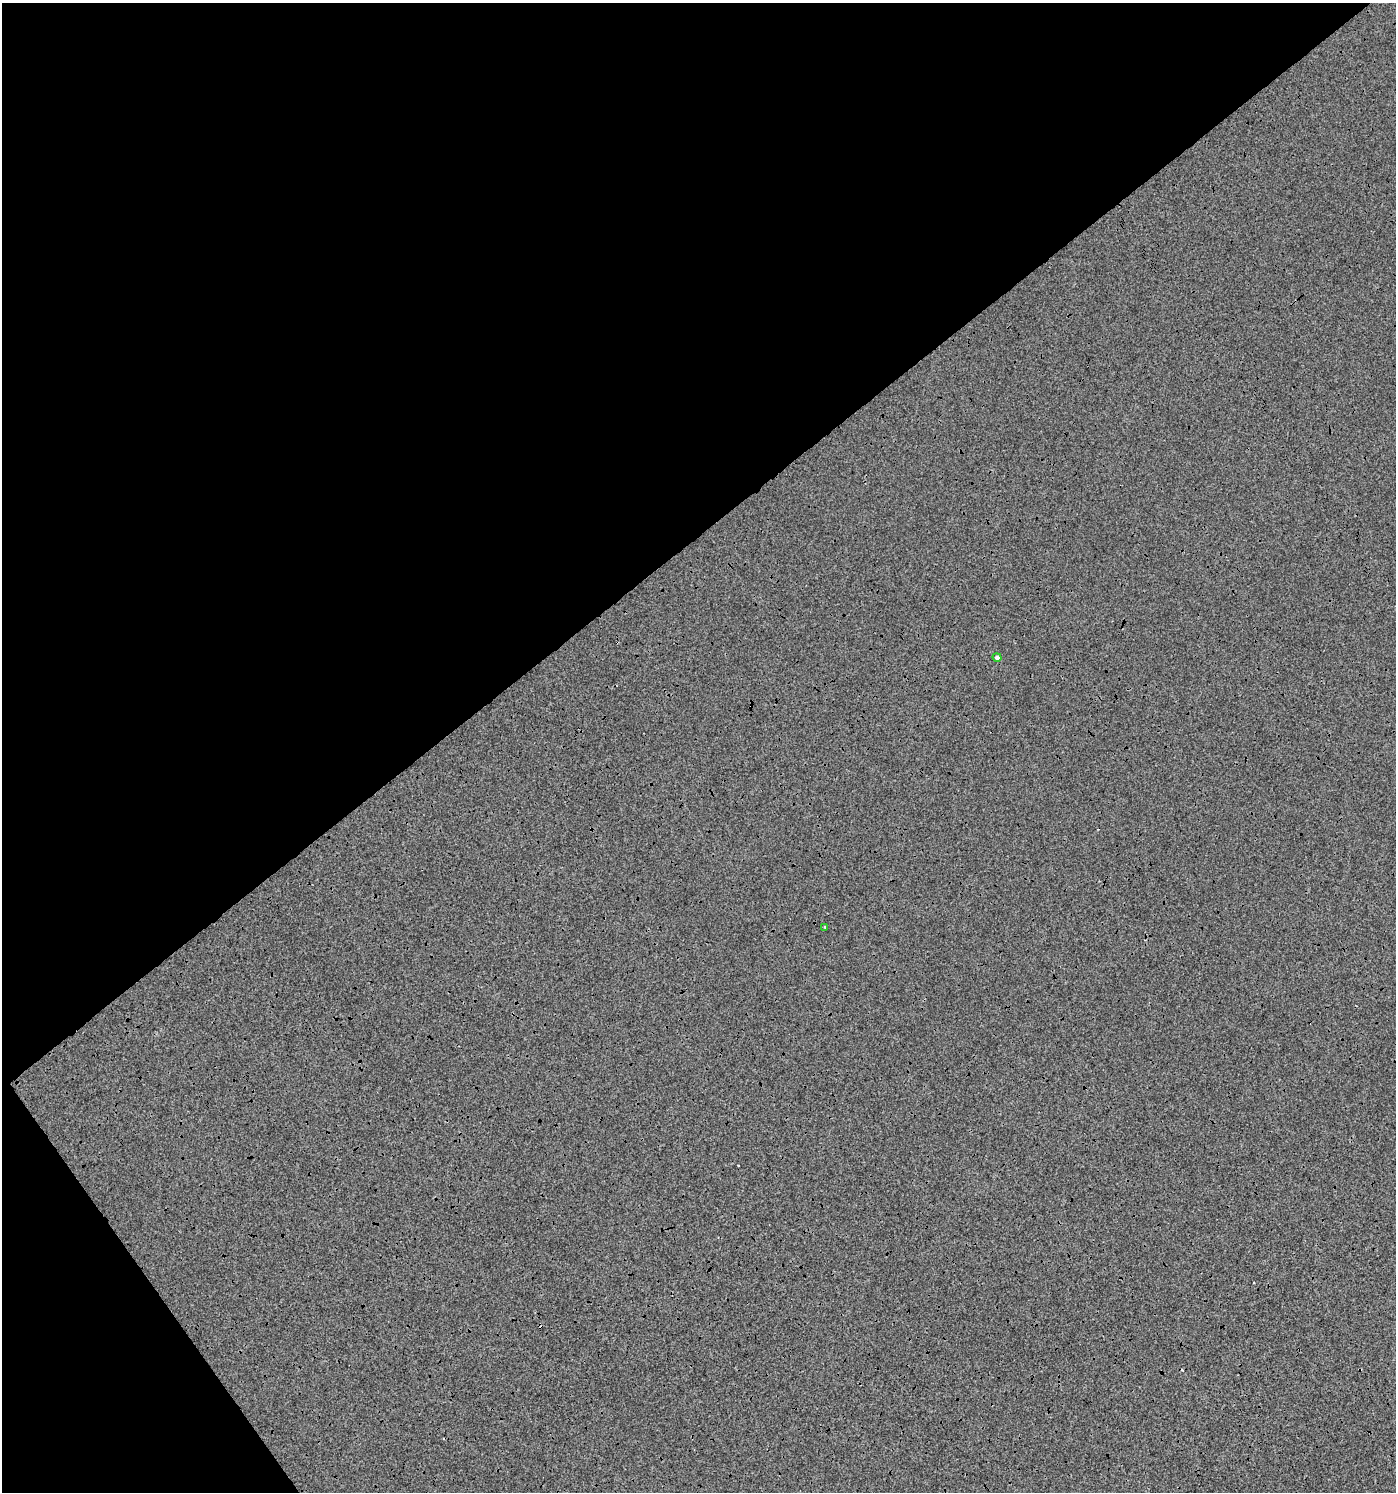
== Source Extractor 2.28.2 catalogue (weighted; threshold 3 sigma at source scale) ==
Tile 5 of 4 x 4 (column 1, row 2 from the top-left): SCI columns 134-1527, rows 2986-4475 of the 5905 x 5967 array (HDU 1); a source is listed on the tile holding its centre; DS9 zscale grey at full resolution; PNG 1398 x 1494 px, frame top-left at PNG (2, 3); each listed source drawn as its Kron ellipse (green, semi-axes under 4 px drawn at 4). Shown black and unused: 39% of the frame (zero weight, under 3 of 4 exposures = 1% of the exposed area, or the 3 px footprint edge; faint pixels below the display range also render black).
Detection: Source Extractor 2.28.2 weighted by HDU 2 'WHT'; one run over the whole footprint, this tile lists its part. Background 1.57e-04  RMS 0.0065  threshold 0.0293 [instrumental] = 3 sigma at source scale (4.5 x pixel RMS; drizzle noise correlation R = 1.50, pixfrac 1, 0.0396/0.0396 arcsec/px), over >= 5 px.
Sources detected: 4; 2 cosmic-ray / hot-pixel residue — neither listed nor drawn; the other 2 listed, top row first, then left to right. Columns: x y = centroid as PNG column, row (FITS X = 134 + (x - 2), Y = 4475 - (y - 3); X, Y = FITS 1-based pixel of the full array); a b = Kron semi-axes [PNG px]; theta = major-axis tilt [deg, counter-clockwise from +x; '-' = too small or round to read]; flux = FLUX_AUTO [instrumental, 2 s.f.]
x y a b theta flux
997 657 4 4 - 2
825 927 3 3 - 0.89